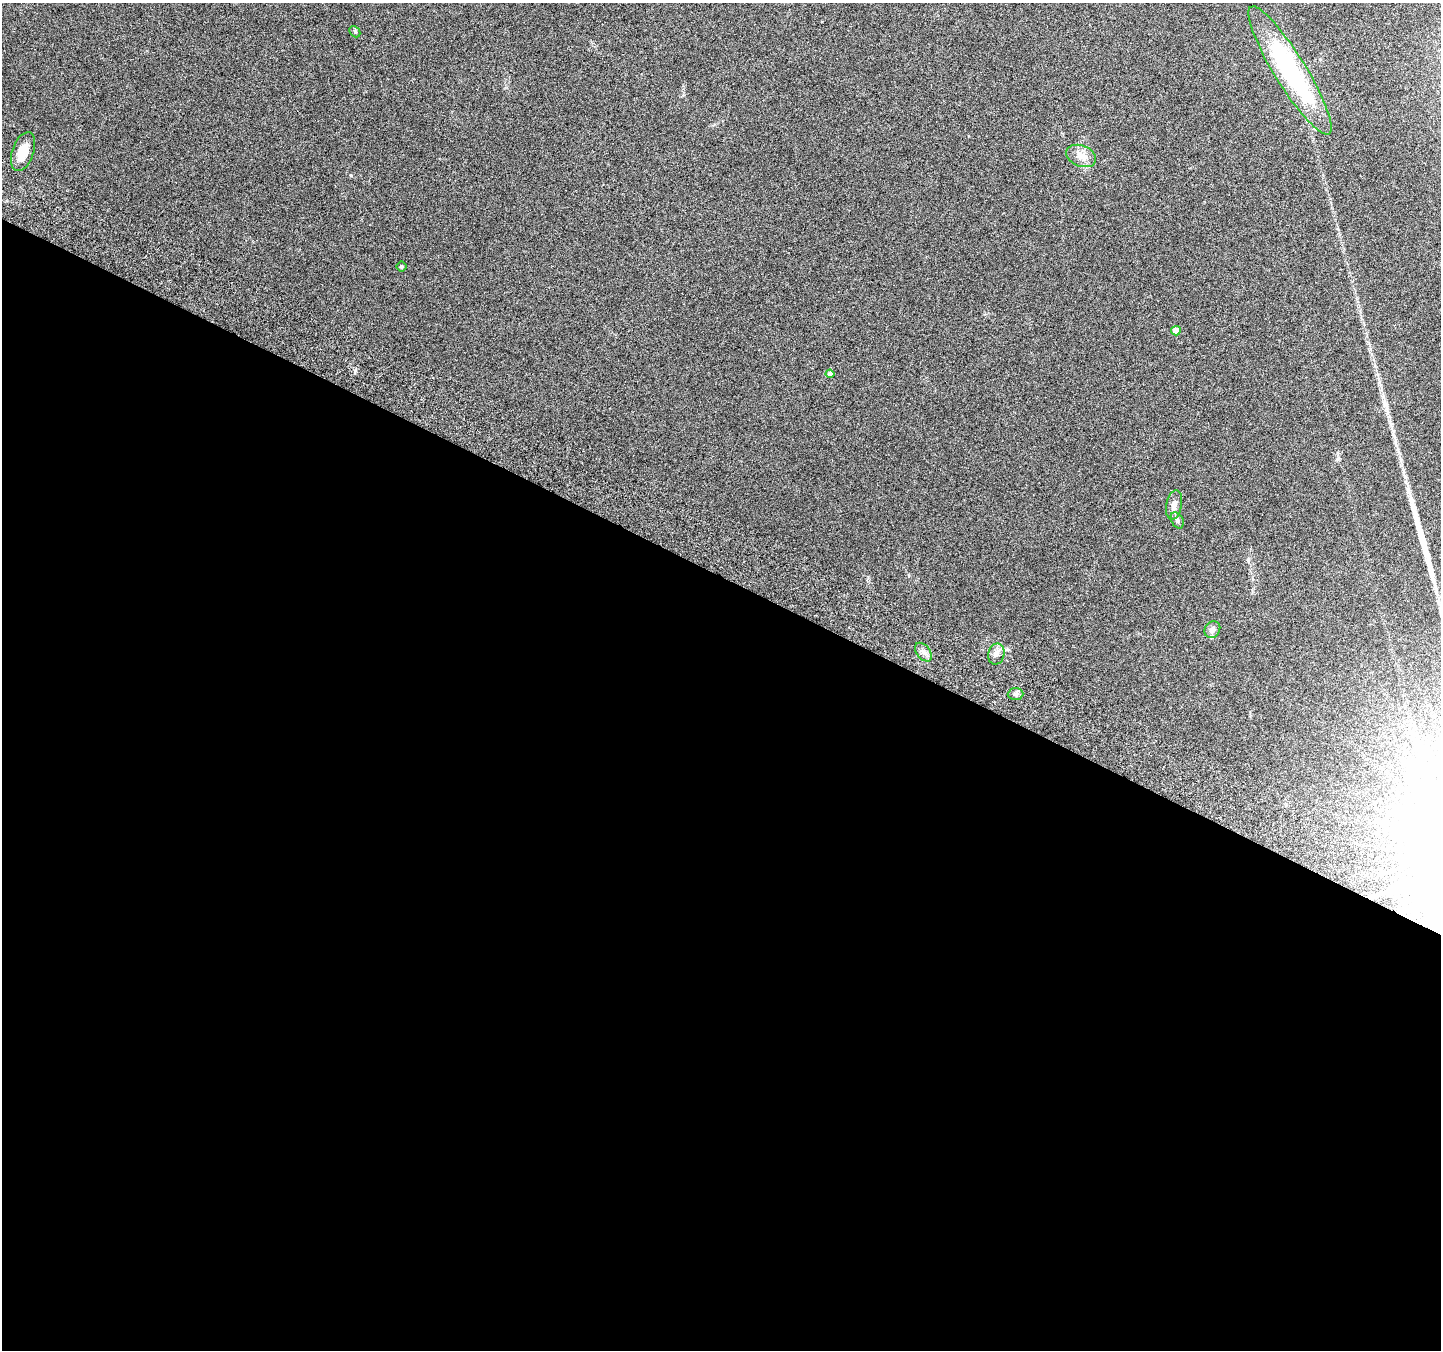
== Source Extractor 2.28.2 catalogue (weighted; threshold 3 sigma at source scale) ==
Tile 14 of 4 x 4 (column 2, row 4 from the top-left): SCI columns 1471-2909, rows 254-1601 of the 5825 x 5965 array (HDU 1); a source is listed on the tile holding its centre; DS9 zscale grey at full resolution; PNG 1443 x 1352 px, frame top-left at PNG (2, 3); each listed source drawn as its Kron ellipse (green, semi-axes under 4 px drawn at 4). Shown black and unused: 57% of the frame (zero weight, under 3 of 6 exposures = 3% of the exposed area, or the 3 px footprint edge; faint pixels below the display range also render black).
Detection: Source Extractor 2.28.2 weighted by HDU 2 'WHT'; one run over the whole footprint, this tile lists its part. Background 0.0353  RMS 0.0041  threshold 0.0166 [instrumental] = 3 sigma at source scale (4.09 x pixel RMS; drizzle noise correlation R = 1.36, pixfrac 0.8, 0.0396/0.0396 arcsec/px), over >= 5 px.
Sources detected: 15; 1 long thin detection or spike segment (spike, bleed or trail) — neither listed nor drawn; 1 inside a brighter listed object's ellipse — not listed separately; the other 13 listed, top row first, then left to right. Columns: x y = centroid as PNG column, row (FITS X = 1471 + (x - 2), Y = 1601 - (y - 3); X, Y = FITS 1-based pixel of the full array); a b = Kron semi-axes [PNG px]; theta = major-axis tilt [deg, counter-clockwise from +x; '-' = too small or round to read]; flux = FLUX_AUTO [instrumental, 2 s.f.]
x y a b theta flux
355 32 6 4 -46 0.55
1290 70 74 16 -58 54
23 152 20 10 71 6
1081 156 15 10 -21 3.8
401 267 5 5 - 0.53
1176 331 5 4 - 4.2
830 374 4 4 - 1.5
1174 505 15 7 79 2.5
1177 520 9 5 -62 1
1212 630 9 7 54 1.7
923 652 10 6 -51 1.8
996 654 10 8 77 2.2
1015 694 8 6 3 1.2
Unlisted compact peaks at least as high as the median listed source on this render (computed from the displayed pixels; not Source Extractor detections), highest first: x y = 355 371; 351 175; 1248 560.